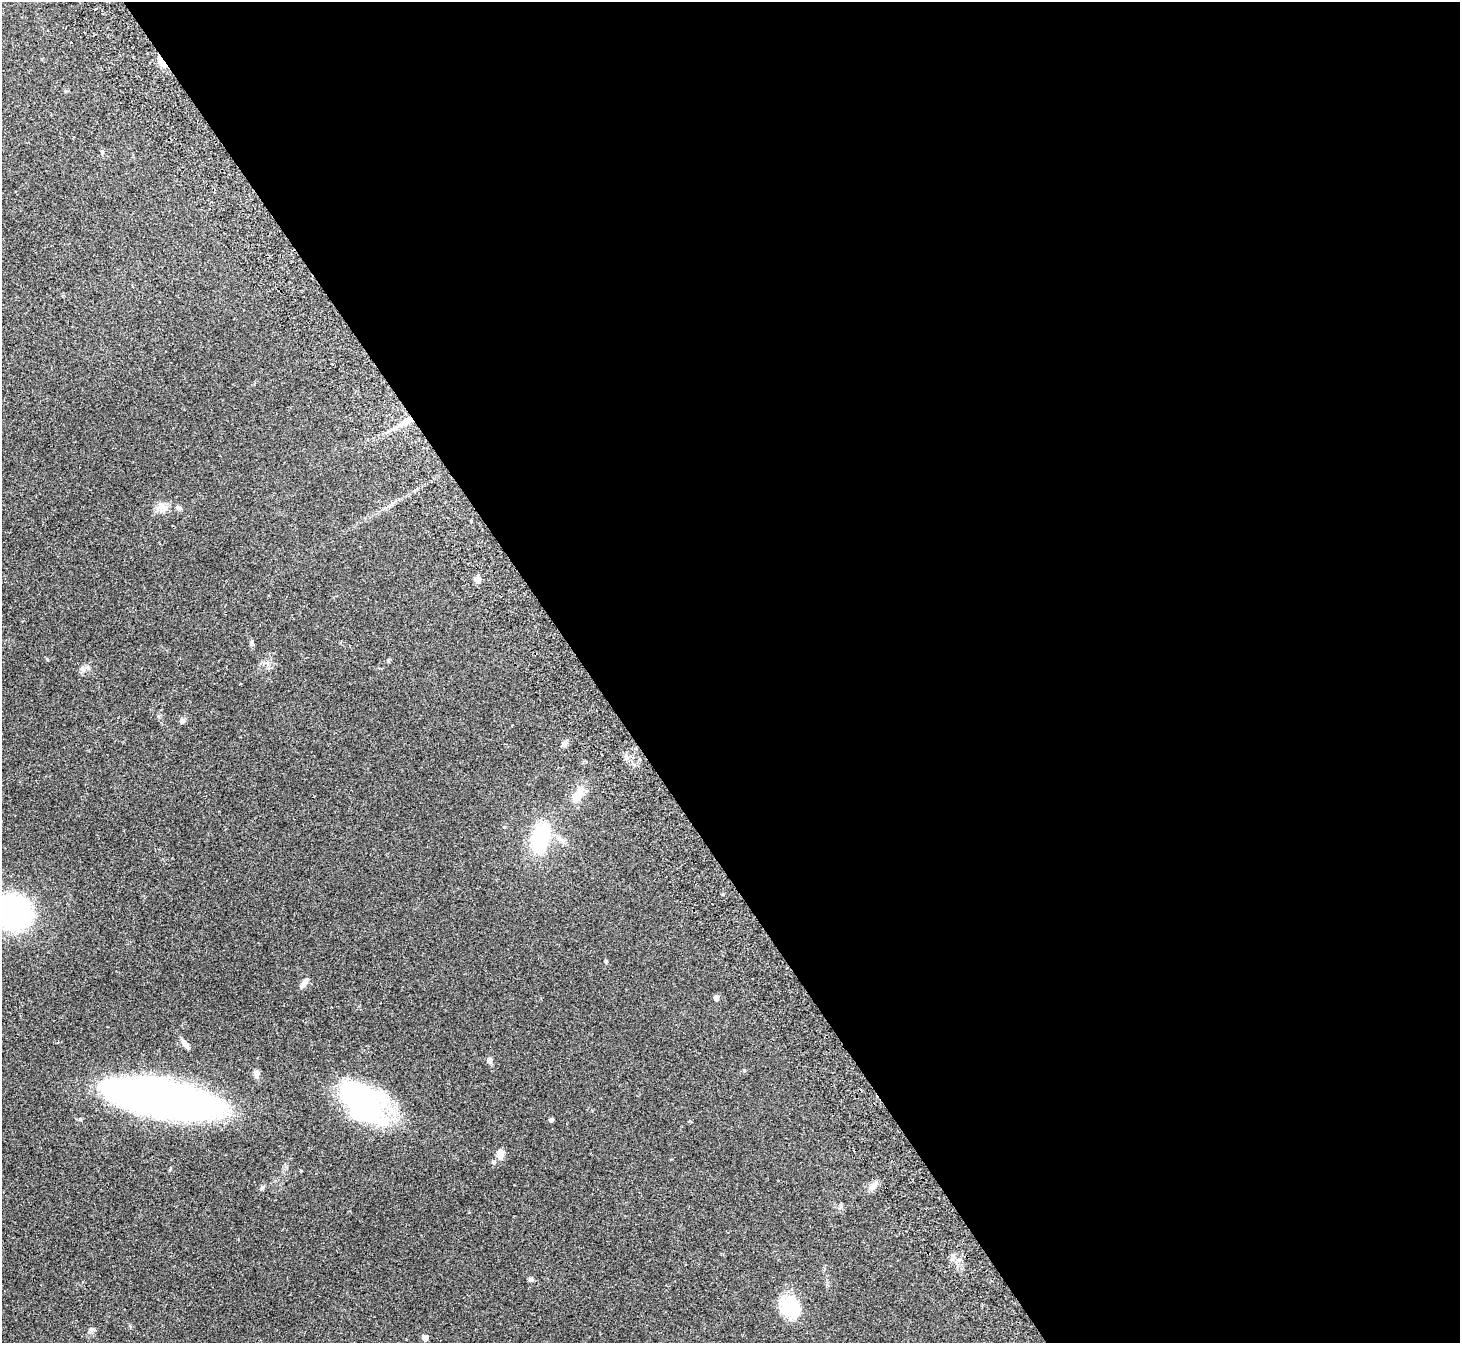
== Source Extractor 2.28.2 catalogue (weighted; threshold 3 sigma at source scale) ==
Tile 8 of 4 x 4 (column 4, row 2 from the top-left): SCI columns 4423-5880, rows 2880-4220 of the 5934 x 5893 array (HDU 1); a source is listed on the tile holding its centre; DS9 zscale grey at full resolution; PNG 1462 x 1345 px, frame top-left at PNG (2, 2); no overlay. Shown black and unused: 60% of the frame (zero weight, under 2 of 3 exposures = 3% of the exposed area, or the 3 px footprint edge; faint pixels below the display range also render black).
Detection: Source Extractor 2.28.2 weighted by HDU 2 'WHT'; one run over the whole footprint, this tile lists its part. Background 0.141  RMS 0.0088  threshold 0.0394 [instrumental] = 3 sigma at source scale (4.5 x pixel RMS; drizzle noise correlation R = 1.50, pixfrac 1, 0.05/0.05 arcsec/px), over >= 5 px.
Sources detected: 36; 1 cosmic-ray / hot-pixel residue — not listed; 2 inside a brighter listed object's ellipse — not listed separately; the other 33 listed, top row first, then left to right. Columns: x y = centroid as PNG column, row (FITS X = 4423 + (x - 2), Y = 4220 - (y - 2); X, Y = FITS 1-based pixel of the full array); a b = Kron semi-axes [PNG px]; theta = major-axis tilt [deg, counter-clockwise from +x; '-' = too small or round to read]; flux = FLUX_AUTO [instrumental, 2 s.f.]
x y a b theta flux
95 9 3 2 - 0.76
162 62 14 6 -59 9.5
102 152 6 5 - 1.4
403 423 25 6 31 10
162 507 19 10 -2 7.6
471 521 3 3 - 2.7
477 579 8 7 - 4.3
252 642 7 4 89 1.4
47 659 5 3 - 0.75
389 660 5 4 - 1.1
82 669 8 6 -89 2.6
182 721 8 6 45 2.4
512 726 2 2 - 0.72
564 743 8 7 - 2.6
577 796 20 11 56 12
540 838 23 13 72 74
13 912 24 21 -29 240
606 961 7 3 -82 0.98
304 983 13 6 48 3.5
716 998 5 5 - 3.9
185 1044 13 6 -57 4
490 1061 9 6 -78 3.1
256 1074 10 7 90 3.3
163 1099 85 27 -10 540
361 1101 54 29 -42 170
551 1120 5 4 - 2
500 1154 12 9 74 6.5
873 1186 13 7 45 5
262 1187 7 5 52 1.5
958 1260 7 6 - 3.1
531 1279 6 6 - 2.1
790 1307 26 20 -40 37
425 1338 5 5 - 6.9
Overlapping masked pixels (flux is a lower limit): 1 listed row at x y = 162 62
Isophote crosses this tile's border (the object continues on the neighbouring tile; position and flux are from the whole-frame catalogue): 1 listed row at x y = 13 912
Unlisted compact peaks at least as high as the median listed source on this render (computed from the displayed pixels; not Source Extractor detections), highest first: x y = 91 1329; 158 716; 744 1070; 301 1171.